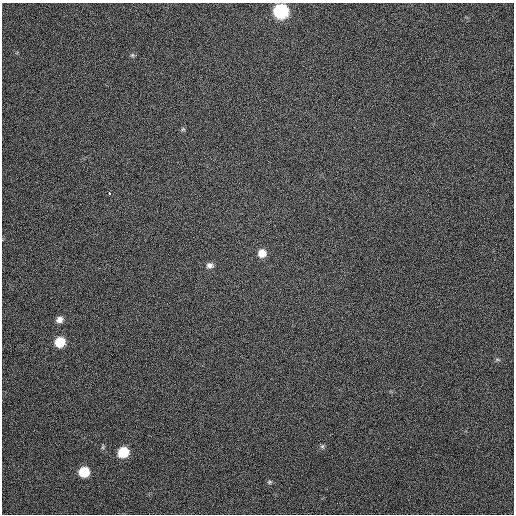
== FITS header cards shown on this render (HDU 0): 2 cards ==
NAXIS1  =                  512
NAXIS2  =                  512

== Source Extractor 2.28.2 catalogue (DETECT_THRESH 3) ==
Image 512 x 512 px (HDU 0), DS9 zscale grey, 1 PNG px = 1 image px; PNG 516 x 516 px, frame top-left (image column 1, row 512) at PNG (2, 3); no overlay
Background 352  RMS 7.9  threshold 23.6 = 3 sigma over >= 5 px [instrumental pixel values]
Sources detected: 14; all 14 listed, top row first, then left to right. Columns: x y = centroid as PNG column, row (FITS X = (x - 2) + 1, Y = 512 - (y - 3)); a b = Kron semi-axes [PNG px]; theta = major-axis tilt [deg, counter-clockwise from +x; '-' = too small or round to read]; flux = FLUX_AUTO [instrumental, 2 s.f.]
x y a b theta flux
281 11 9 8 - 84000
132 55 6 5 - 840
183 129 5 5 - 780
109 193 3 2 - 2800
262 253 8 7 - 6200
210 265 9 7 -3 2300
59 320 8 7 - 3000
60 342 8 7 - 15000
497 360 8 4 -8 840
322 446 6 6 - 1000
103 447 6 4 72 750
123 452 8 7 - 19000
84 472 7 7 - 19000
269 482 6 4 28 800